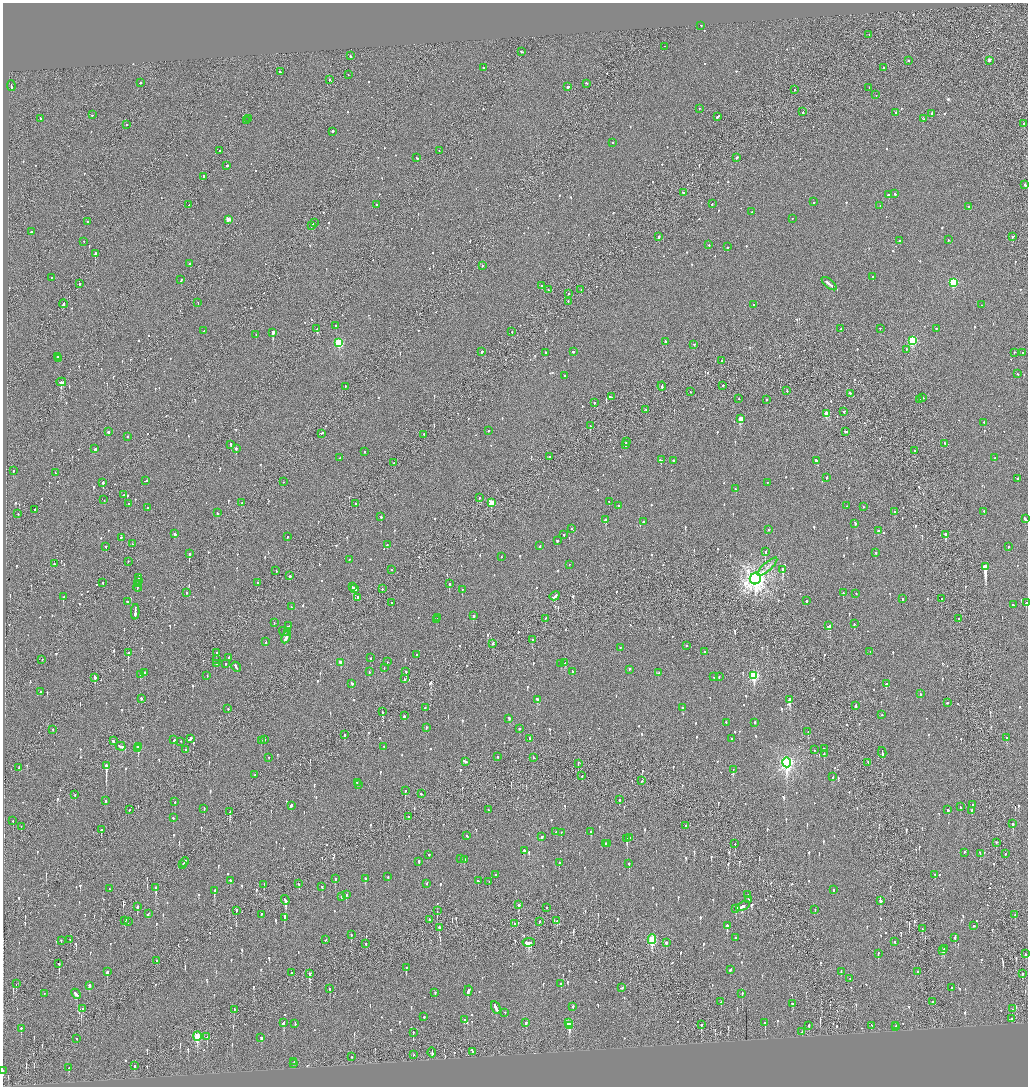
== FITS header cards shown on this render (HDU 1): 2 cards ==
NAXIS1  =                 2051
NAXIS2  =                 2168

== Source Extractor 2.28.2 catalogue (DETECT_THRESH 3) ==
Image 2051 x 2168 px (HDU 1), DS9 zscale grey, zoomed out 1/2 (1 PNG px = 2 x 2 image px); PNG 1030 x 1088 px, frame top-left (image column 2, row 2168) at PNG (3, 3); each listed source drawn as its Kron ellipse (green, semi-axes under 4 px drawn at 4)
Background -0.0847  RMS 0.068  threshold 0.204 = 3 sigma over >= 5 px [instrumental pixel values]
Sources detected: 1256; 45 cannot appear on this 1/2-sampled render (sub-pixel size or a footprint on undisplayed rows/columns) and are neither listed nor drawn; of the other 1211, the 500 brightest by FLUX_AUTO listed and drawn (711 fainter detections omitted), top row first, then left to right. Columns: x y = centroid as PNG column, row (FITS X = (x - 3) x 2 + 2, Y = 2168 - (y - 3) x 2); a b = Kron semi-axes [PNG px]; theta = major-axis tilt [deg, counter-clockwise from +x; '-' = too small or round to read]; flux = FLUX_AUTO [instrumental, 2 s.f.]
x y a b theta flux
701 26 2 2 - 140
869 35 2 2 - 170
664 47 2 1 - 520
522 52 3 2 - 110
350 56 2 1 - 530
908 61 2 1 - 520
989 61 2 2 - 59
483 68 2 2 - 110
883 68 3 2 - 120
280 72 3 2 - 77
348 75 2 2 - 52
330 80 3 2 - 86
140 83 2 2 - 200
586 84 2 2 - 75
11 86 5 2 - 280
568 87 2 1 - 2300
869 88 2 1 - 65
795 90 2 2 - 48
876 95 2 1 - 51
699 109 2 2 - 59
803 112 2 1 - 49
896 113 2 2 - 77
931 114 2 1 - 250
92 115 2 2 - 50
718 117 3 2 - 120
40 119 2 2 - 81
249 119 2 1 - 63
923 119 2 2 - 59
247 121 2 1 - 69
1024 124 2 2 - 340
126 125 2 1 - 52
333 132 2 2 - 150
613 143 2 2 - 51
219 151 2 2 - 56
439 151 2 1 - 95
417 158 3 2 - 90
736 158 3 2 - 130
227 166 2 2 - 150
204 177 2 2 - 290
1025 185 3 2 - 120
683 193 3 2 - 100
895 194 2 2 - 91
888 195 2 2 - 310
814 202 2 2 - 79
712 204 2 2 - 76
189 205 2 1 - 48
377 205 2 2 - 57
880 206 2 2 - 48
969 207 2 2 - 160
752 212 2 2 - 50
792 219 2 2 - 65
228 220 3 2 - 190
87 222 2 2 - 77
314 223 2 1 - 97
312 226 4 2 - 160
31 232 2 2 - 120
659 237 2 2 - 200
1013 237 2 2 - 270
948 240 2 2 - 69
899 241 2 2 - 47
84 242 2 2 - 59
709 245 2 2 - 110
727 247 2 2 - 180
95 254 2 2 - 490
190 264 2 2 - 190
482 266 2 1 - 98
873 277 2 1 - 260
52 278 2 2 - 55
181 280 3 2 - 99
953 283 3 3 - 840
79 284 2 2 - 290
829 284 9 2 -40 290
542 286 2 2 - 48
548 290 2 2 - 53
581 290 2 1 - 50
568 294 2 2 - 140
568 302 2 2 - 70
198 303 2 1 - 52
63 304 4 1 - 260
754 305 2 2 - 84
982 305 2 2 - 58
336 326 2 2 - 79
317 329 2 1 - 69
841 329 2 2 - 51
880 329 2 2 - 100
936 329 2 2 - 71
204 331 2 2 - 53
512 332 2 2 - 68
273 333 2 2 - 2500
256 335 2 2 - 57
912 341 3 3 - 1200
665 342 3 2 - 130
339 343 3 3 - 920
694 345 2 1 - 76
906 350 2 2 - 79
482 352 2 2 - 1100
573 352 3 2 - 88
545 353 2 2 - 140
1014 353 2 2 - 48
1023 353 2 2 - 72
58 357 3 2 - 160
59 359 2 2 - 130
721 361 2 2 - 48
1018 374 2 2 - 54
565 376 2 2 - 60
61 382 5 2 - 430
662 386 4 2 - 190
723 386 2 2 - 97
345 387 2 2 - 69
787 391 2 1 - 53
690 392 2 1 - 79
850 394 3 2 - 150
611 397 3 2 - 130
922 398 3 2 - 190
739 399 2 1 - 180
766 400 2 2 - 90
919 400 2 2 - 48
594 403 2 2 - 60
646 410 2 2 - 59
844 412 2 2 - 79
826 414 3 3 - 300
740 419 4 2 - 960
984 423 2 2 - 83
590 426 2 1 - 120
488 431 2 2 - 81
108 432 2 2 - 350
845 432 3 2 - 150
321 434 3 1 - 200
424 435 2 2 - 73
127 437 2 2 - 68
626 442 3 1 - 110
945 444 2 2 - 52
231 445 3 2 - 210
625 445 3 2 - 150
95 449 3 2 - 130
236 449 2 2 - 1000
915 451 2 2 - 110
364 452 2 2 - 49
549 457 2 2 - 130
340 458 2 2 - 71
995 458 2 2 - 56
661 460 2 2 - 220
673 461 3 2 - 120
817 461 4 2 - 130
394 463 2 1 - 69
13 471 2 2 - 69
55 473 2 2 - 49
827 478 3 2 - 89
1018 478 2 2 - 64
146 481 4 2 - 130
283 482 2 1 - 55
103 483 3 2 - 520
767 483 2 2 - 73
736 489 2 2 - 59
124 495 3 2 - 80
479 498 2 2 - 51
104 500 2 1 - 83
609 502 2 1 - 51
242 503 2 2 - 59
491 503 3 3 - 330
129 504 2 2 - 63
356 504 2 2 - 110
618 506 2 2 - 100
846 506 2 2 - 55
863 507 2 2 - 69
147 508 2 2 - 55
35 510 3 2 - 75
894 512 2 2 - 91
984 512 2 2 - 230
217 513 2 2 - 64
18 514 2 2 - 59
381 517 2 2 - 210
1026 519 4 2 - 170
606 520 2 2 - 300
643 522 2 2 - 82
855 524 3 2 - 86
572 529 2 2 - 52
768 530 2 1 - 72
878 531 2 2 - 72
175 534 3 2 - 120
564 535 2 2 - 64
946 535 2 2 - 560
287 537 2 2 - 55
121 538 2 2 - 69
557 541 2 2 - 74
132 544 2 2 - 48
387 545 2 2 - 61
540 546 2 2 - 69
106 547 2 2 - 57
1008 547 2 2 - 53
765 552 2 2 - 160
875 553 2 2 - 120
189 554 3 2 - 320
501 557 2 2 - 71
349 560 2 2 - 55
128 562 2 2 - 50
54 564 2 2 - 47
569 565 2 2 - 50
767 567 12 3 42 50
985 567 4 3 - 6300
391 570 2 2 - 100
783 570 3 2 - 750
276 571 2 2 - 52
290 576 2 2 - 210
139 578 4 2 - 130
755 579 6 5 - 9200
138 581 3 2 - 220
103 583 2 2 - 49
258 583 2 2 - 50
138 584 2 1 - 110
449 584 2 2 - 350
138 587 5 2 - 230
352 587 3 2 - 400
355 589 3 2 - 210
382 589 2 1 - 52
462 590 2 2 - 75
186 593 2 2 - 93
843 593 2 2 - 79
856 594 2 2 - 49
555 596 5 2 - 440
63 597 2 2 - 100
358 598 2 2 - 170
903 599 2 2 - 61
941 599 2 2 - 59
806 601 2 2 - 71
127 602 2 2 - 62
392 603 2 2 - 90
1026 603 2 2 - 170
1013 605 3 2 - 68
291 607 2 2 - 90
135 612 8 2 87 590
473 616 2 2 - 550
437 618 2 1 - 140
545 619 3 1 - 55
959 619 2 2 - 210
436 620 2 2 - 130
274 623 2 2 - 95
854 624 2 2 - 88
288 626 3 2 - 130
829 626 4 2 - 210
284 632 5 2 - 82
287 633 3 2 - 310
286 638 6 2 65 240
532 640 2 2 - 83
266 642 2 2 - 67
493 644 3 2 - 290
686 646 2 2 - 50
620 648 2 2 - 64
705 652 2 2 - 55
870 652 2 2 - 50
128 653 2 2 - 290
216 653 2 2 - 49
417 655 2 2 - 75
229 658 2 2 - 300
371 658 2 2 - 51
42 660 2 1 - 86
216 660 2 1 - 180
387 662 2 1 - 110
341 663 3 2 - 180
565 663 3 2 - 140
217 664 2 2 - 96
226 664 2 2 - 140
561 664 2 2 - 210
236 667 5 2 - 230
384 668 2 2 - 63
629 670 2 2 - 54
369 672 2 2 - 56
406 672 2 2 - 260
572 672 4 2 - 160
145 673 2 2 - 190
659 673 3 2 - 180
140 675 3 2 - 80
207 676 2 2 - 50
754 676 4 3 - 1300
714 677 2 2 - 170
719 677 2 2 - 72
95 678 4 2 - 180
404 679 3 2 - 96
352 684 3 2 - 120
886 684 4 2 - 120
40 692 2 2 - 54
920 694 2 2 - 62
141 699 2 2 - 52
537 700 3 2 - 150
790 700 3 2 - 590
947 703 2 2 - 71
856 706 3 2 - 68
425 708 2 2 - 55
682 708 2 2 - 280
228 709 2 2 - 120
383 712 2 2 - 130
882 715 2 2 - 86
404 716 2 2 - 90
509 719 3 2 - 79
726 723 2 2 - 86
754 723 2 2 - 70
426 728 2 2 - 220
519 729 2 2 - 79
53 730 2 2 - 52
808 732 2 1 - 71
344 735 3 2 - 63
1007 738 2 2 - 55
190 739 4 2 - 430
529 739 3 2 - 94
731 739 2 2 - 87
174 740 2 2 - 60
264 740 2 2 - 64
113 741 3 2 - 74
261 741 2 2 - 68
181 742 2 2 - 81
120 747 5 2 - 380
139 747 2 2 - 160
384 747 2 2 - 55
138 749 3 2 - 150
824 749 2 2 - 64
186 750 2 1 - 320
814 750 2 1 - 80
882 753 5 2 - 180
824 754 2 2 - 110
497 757 2 2 - 55
269 758 2 2 - 74
533 758 3 1 - 64
465 762 3 2 - 130
787 763 5 4 - 3800
868 763 3 2 - 140
578 764 3 1 - 150
106 766 4 2 - 4700
19 768 2 2 - 67
733 770 4 2 - 180
254 775 2 2 - 86
582 776 2 2 - 56
833 777 4 2 - 120
642 781 3 1 - 120
357 783 2 2 - 71
358 785 2 2 - 53
405 791 2 2 - 130
421 794 2 2 - 57
75 795 2 1 - 69
619 800 2 2 - 80
106 801 3 2 - 55
175 802 2 2 - 62
972 805 2 2 - 100
291 806 3 2 - 62
960 807 2 2 - 48
204 809 3 2 - 51
129 810 2 1 - 58
488 810 2 2 - 59
948 810 2 2 - 190
971 811 2 2 - 52
230 812 3 2 - 160
408 817 2 2 - 120
173 818 2 2 - 140
13 821 2 2 - 180
1013 824 2 2 - 340
685 826 2 1 - 49
21 827 2 1 - 55
101 830 3 2 - 67
556 832 2 2 - 51
591 832 3 2 - 51
561 833 2 2 - 170
467 836 2 2 - 56
541 837 3 2 - 65
629 838 2 2 - 58
627 839 3 2 - 460
996 843 2 2 - 120
605 844 2 2 - 48
607 844 2 1 - 63
735 844 2 2 - 57
524 851 3 2 - 64
964 853 2 2 - 79
980 854 3 2 - 73
1005 854 2 2 - 66
429 855 2 2 - 53
461 859 2 2 - 80
464 860 3 2 - 58
184 862 5 2 - 170
419 862 2 2 - 85
559 863 2 2 - 140
629 864 2 2 - 160
182 865 3 1 - 110
495 875 2 2 - 65
935 875 2 2 - 91
388 877 2 2 - 57
335 879 2 2 - 120
365 879 3 2 - 230
230 881 3 2 - 73
478 881 2 2 - 94
489 882 2 2 - 100
299 884 2 2 - 73
427 884 2 2 - 52
264 885 3 2 - 57
322 887 2 2 - 87
156 888 3 2 - 200
110 889 2 2 - 49
833 890 3 2 - 61
214 891 3 2 - 150
346 895 3 2 - 160
748 895 2 2 - 340
341 897 2 2 - 79
285 900 5 2 - 470
748 900 3 2 - 73
880 901 3 2 - 120
519 905 4 2 - 170
743 906 7 2 25 250
137 907 3 2 - 160
546 908 2 2 - 75
736 909 3 2 - 300
815 910 2 2 - 62
236 911 2 2 - 150
437 911 2 1 - 140
148 914 3 2 - 120
261 915 2 1 - 270
1015 915 3 1 - 110
284 918 3 2 - 100
429 920 2 2 - 130
125 921 3 2 - 250
557 921 3 1 - 75
128 922 2 2 - 110
539 922 2 2 - 56
514 924 2 2 - 91
727 926 3 2 - 240
974 926 2 2 - 66
439 928 3 2 - 200
922 929 3 1 - 75
351 935 2 1 - 54
735 938 2 2 - 51
955 938 3 2 - 47
70 940 2 2 - 60
325 940 2 2 - 68
652 940 5 3 - 1100
61 941 2 2 - 59
895 942 3 2 - 49
529 943 6 4 6 410
666 943 3 2 - 110
366 944 2 2 - 110
944 949 2 2 - 88
942 951 3 2 - 140
878 954 3 2 - 100
1025 954 3 2 - 100
157 961 2 1 - 77
59 964 3 1 - 230
406 968 2 2 - 64
730 970 3 2 - 83
107 972 3 2 - 180
841 972 3 2 - 58
918 972 2 1 - 62
292 973 3 1 - 74
310 974 3 2 - 350
1022 974 4 2 - 120
850 979 2 2 - 48
16 984 2 1 - 56
561 984 2 2 - 95
89 986 3 2 - 66
622 988 2 2 - 110
952 988 2 2 - 86
330 989 3 2 - 57
468 991 5 2 - 120
435 993 2 2 - 55
44 994 2 2 - 65
76 994 5 2 - 150
742 994 2 2 - 250
721 1002 2 2 - 79
933 1002 3 1 - 53
792 1004 3 2 - 61
573 1007 2 2 - 140
496 1008 7 2 -60 370
83 1009 2 2 - 130
1012 1009 2 1 - 53
234 1010 3 2 - 64
505 1013 2 2 - 47
424 1017 2 2 - 170
1012 1019 3 2 - 110
464 1020 2 2 - 59
283 1023 3 2 - 180
526 1023 3 2 - 70
569 1023 3 2 - 340
765 1023 3 2 - 210
295 1024 2 2 - 130
701 1025 3 2 - 53
569 1026 3 2 - 580
808 1026 2 2 - 53
872 1026 3 2 - 81
896 1026 2 1 - 51
895 1027 3 2 - 110
21 1029 3 2 - 120
802 1032 3 2 - 94
413 1033 3 2 - 140
197 1037 4 3 - 730
207 1037 3 1 - 87
261 1038 3 2 - 77
77 1039 2 2 - 110
472 1052 3 2 - 290
432 1053 5 2 - 530
414 1055 2 1 - 60
351 1057 2 2 - 52
294 1062 2 2 - 52
293 1064 2 2 - 64
135 1066 3 2 - 65
69 1068 3 2 - 65
3 1071 3 1 - 130
At the frame edge (FLAGS 8, measured only in part): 3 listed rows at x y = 1026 519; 1026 603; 3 1071
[711 fainter detections neither listed nor drawn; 45 sub-pixel or undisplayed-footprint detections neither listed nor drawn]